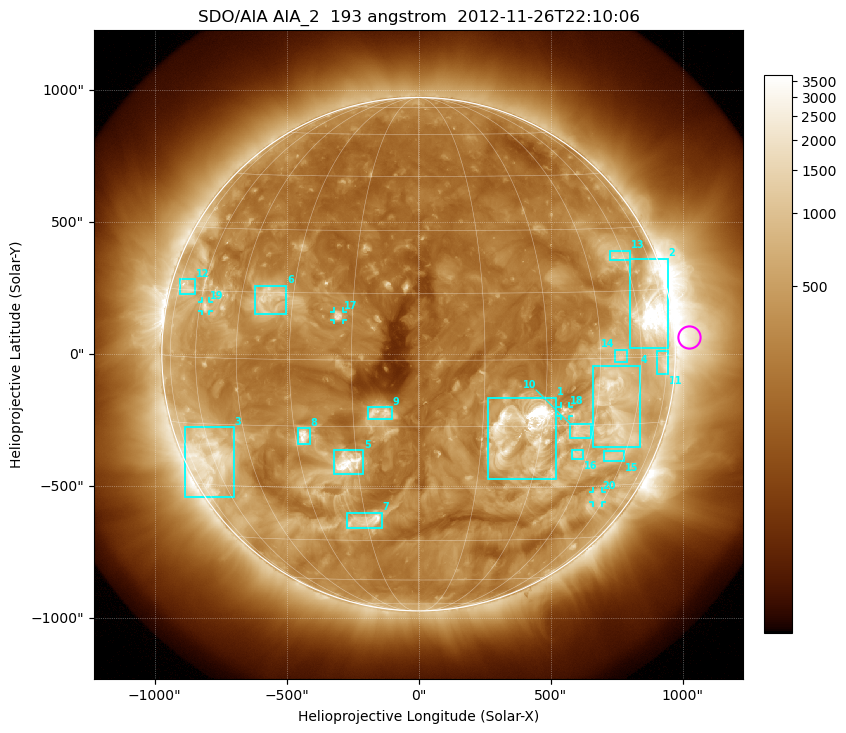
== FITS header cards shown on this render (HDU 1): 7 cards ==
TELESCOP= 'SDO/AIA'
INSTRUME= 'AIA_2'
WAVELNTH=                  193
WAVEUNIT= 'angstrom'
DATE-OBS= '2012-11-26T22:10:06.84'
CTYPE1  = 'HPLN-TAN'
CTYPE2  = 'HPLT-TAN'

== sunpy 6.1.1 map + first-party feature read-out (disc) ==
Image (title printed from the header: SDO/AIA AIA_2  193 angstrom  2012-11-26T22:10:06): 1024 x 1024 px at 2.4 arcsec/px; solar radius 973 arcsec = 405 px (full disc in frame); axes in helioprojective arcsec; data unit not stated in the header (colour bar unlabelled)
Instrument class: DISC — disc imager (sunpy class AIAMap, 193 A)
Bright regions (active regions / flare kernels): reference = the median radial profile (limb darkening/brightening removed); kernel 9 px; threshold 5 sigma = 692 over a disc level ~275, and >= 1.15x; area >= 12 px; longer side >= 10 px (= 24 arcsec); searched inside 0.97 R_sun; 24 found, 20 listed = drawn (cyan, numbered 1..; 4 of them under ~33 arcsec drawn as corner ticks so the feature stays visible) (cap 20 boxes per figure: the strongest are kept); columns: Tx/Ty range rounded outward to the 5 arcsec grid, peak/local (2 s.f.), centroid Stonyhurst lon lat
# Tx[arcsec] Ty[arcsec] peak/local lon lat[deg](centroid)
1 260..520 -475..-165 38 +25 -16
2 800..945 20..365 18 +66 +10
3 -885..-700 -545..-275 7.1 -62 -23
4 660..840 -350..-40 8.5 +51 -11
5 -320..-210 -455..-365 14 -17 -24
6 -620..-500 150..260 5.6 -37 +14
7 -270..-140 -660..-600 9.5 -15 -39
8 -460..-410 -340..-280 9.7 -28 -17
9 -195..-100 -245..-200 6.7 -9 -12
10 570..655 -320..-265 5.6 +41 -16
11 900..945 -80..15 4.4 +73 -1
12 -905..-845 225..285 4.4 -70 +16
13 725..800 355..390 4.1 +58 +23
14 745..790 -30..20 4.1 +52 +1
15 700..780 -405..-365 3.7 +55 -23
16 580..625 -400..-365 4.6 +42 -22
17 -320..-285 130..160 6.8 -18 +10
18 540..570 -235..-200 6.1 +35 -12
19 -820..-795 160..200 5 -58 +11
20 660..695 -565..-520 3.6 +56 -33
Off-limb structures (1.02-1.3 R_sun): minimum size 162 px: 3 found; the strongest spans PA ~235..305 deg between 1.02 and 1.3 R_sun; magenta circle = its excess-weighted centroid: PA ~275 deg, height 1.06 R_sun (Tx ~1025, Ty ~65 arcsec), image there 4.3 x the reference